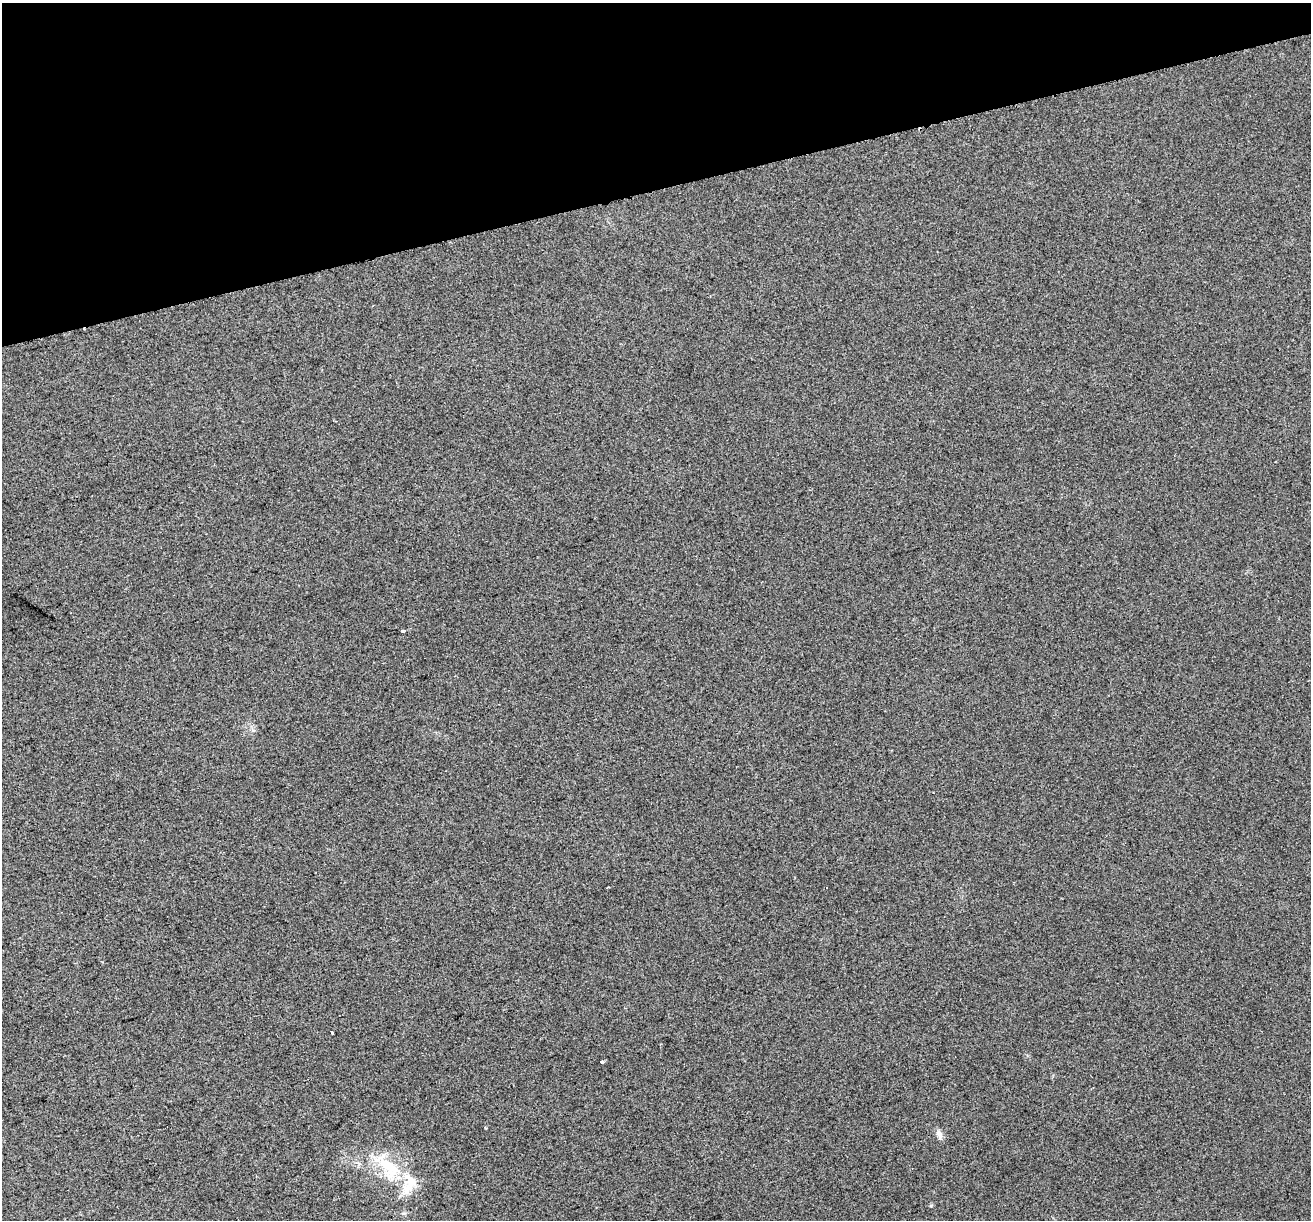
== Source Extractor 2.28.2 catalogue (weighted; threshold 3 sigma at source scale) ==
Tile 3 of 4 x 4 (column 3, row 1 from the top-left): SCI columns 2658-3966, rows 3776-4993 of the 5314 x 5062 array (HDU 1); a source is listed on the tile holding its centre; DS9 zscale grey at full resolution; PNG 1313 x 1222 px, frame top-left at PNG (2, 3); no overlay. Shown black and unused: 15% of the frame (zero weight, under 2 of 3 exposures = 2% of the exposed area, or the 3 px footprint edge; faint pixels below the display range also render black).
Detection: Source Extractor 2.28.2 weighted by HDU 2 'WHT'; one run over the whole footprint, this tile lists its part. Background 0.038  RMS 0.012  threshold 0.054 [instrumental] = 3 sigma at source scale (4.5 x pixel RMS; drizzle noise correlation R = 1.50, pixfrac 1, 0.0396/0.0396 arcsec/px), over >= 5 px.
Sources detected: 8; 1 cosmic-ray / hot-pixel residue — not listed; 2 inside a brighter listed object's ellipse — not listed separately; the other 5 listed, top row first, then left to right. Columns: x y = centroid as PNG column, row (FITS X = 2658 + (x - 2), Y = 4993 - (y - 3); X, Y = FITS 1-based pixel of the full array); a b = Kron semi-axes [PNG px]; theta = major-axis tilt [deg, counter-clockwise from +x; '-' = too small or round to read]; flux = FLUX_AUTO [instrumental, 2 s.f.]
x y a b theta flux
402 631 4 3 - 16
332 1032 3 3 - 6.8
602 1062 3 3 - 7
939 1134 12 8 -56 5.5
389 1166 44 15 -40 51